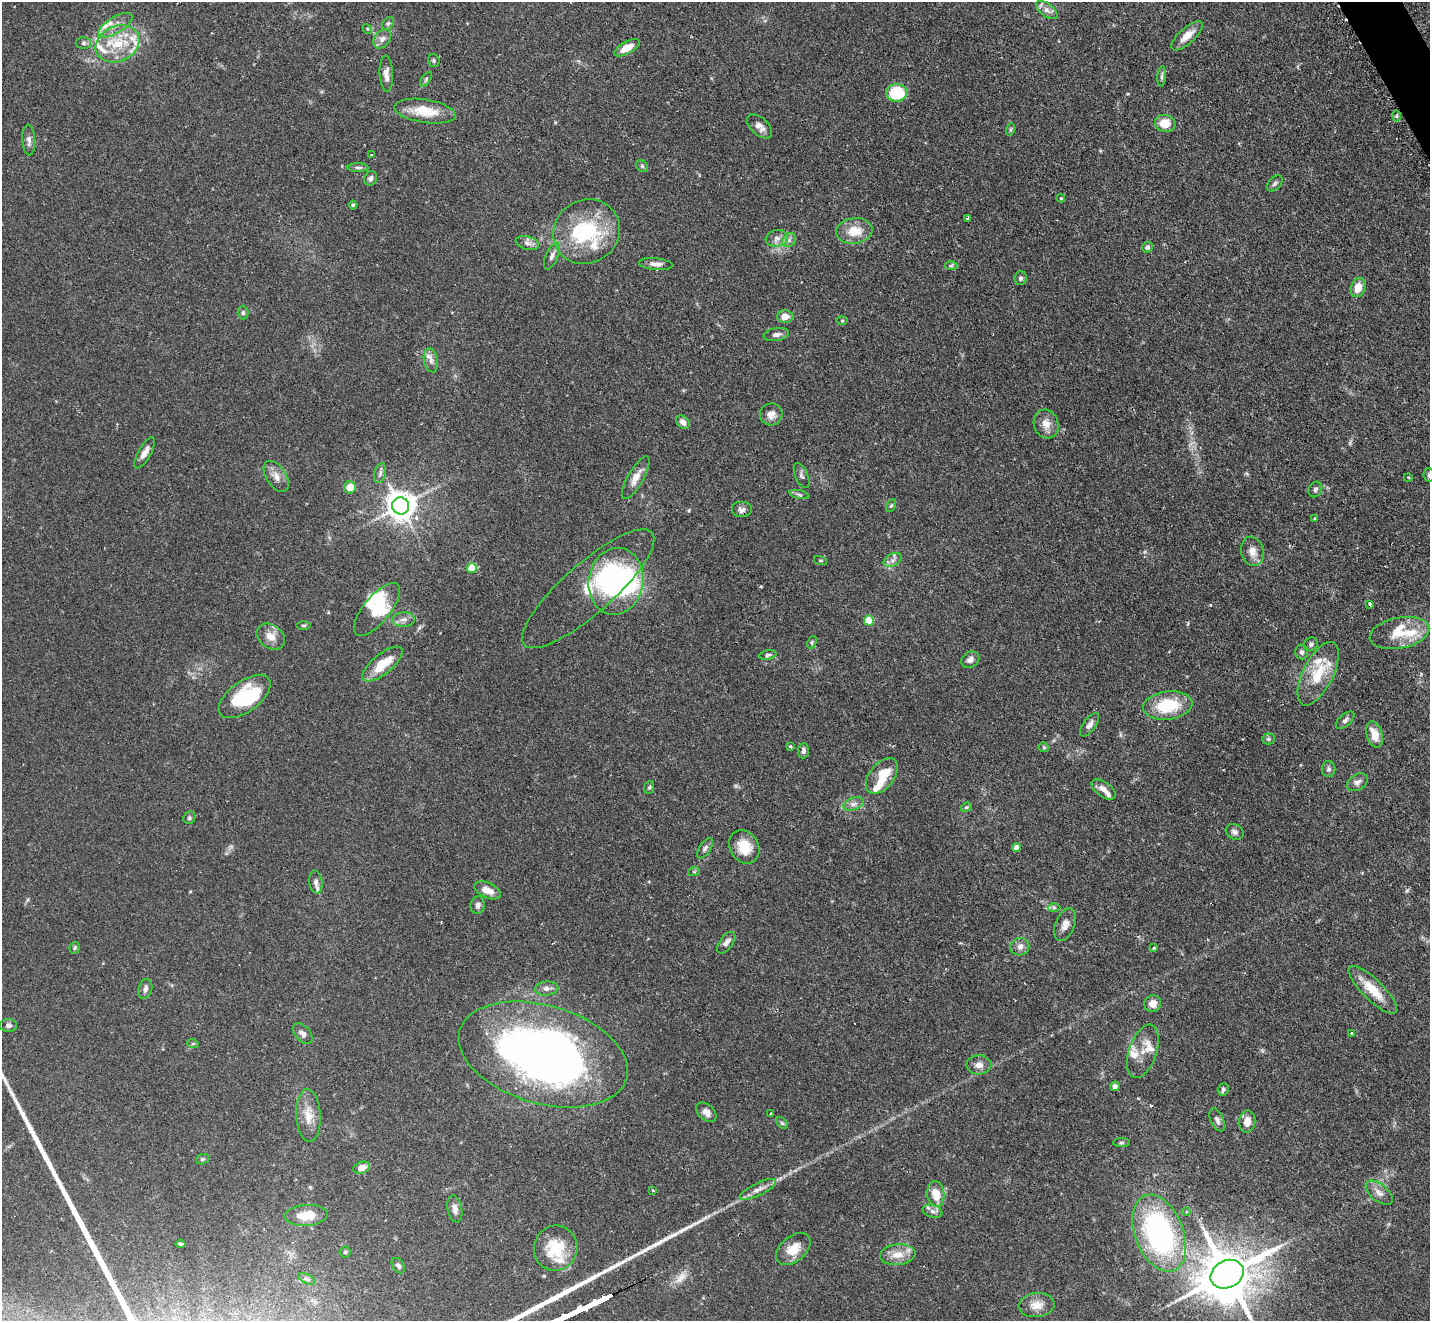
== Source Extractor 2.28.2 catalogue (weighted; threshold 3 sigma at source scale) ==
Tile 10 of 4 x 4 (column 2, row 3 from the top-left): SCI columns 1456-2883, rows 1627-2945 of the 5770 x 5755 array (HDU 1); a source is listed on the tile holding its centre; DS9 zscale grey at full resolution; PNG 1432 x 1323 px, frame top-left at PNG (2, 2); each listed source drawn as its Kron ellipse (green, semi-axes under 4 px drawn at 4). Shown black and unused: <1% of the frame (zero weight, under 2 of 3 exposures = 3% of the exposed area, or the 3 px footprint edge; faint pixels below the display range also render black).
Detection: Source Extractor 2.28.2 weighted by HDU 2 'WHT'; one run over the whole footprint, this tile lists its part. Background 0.103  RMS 0.0054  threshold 0.0241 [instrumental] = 3 sigma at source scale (4.5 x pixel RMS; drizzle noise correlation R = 1.50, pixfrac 1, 0.05/0.05 arcsec/px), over >= 5 px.
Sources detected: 179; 1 too faint to see at this stretch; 6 inside a brighter object's white glare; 1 cosmic-ray / hot-pixel residue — neither listed nor drawn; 19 inside a brighter listed object's ellipse — not listed separately; the other 152 listed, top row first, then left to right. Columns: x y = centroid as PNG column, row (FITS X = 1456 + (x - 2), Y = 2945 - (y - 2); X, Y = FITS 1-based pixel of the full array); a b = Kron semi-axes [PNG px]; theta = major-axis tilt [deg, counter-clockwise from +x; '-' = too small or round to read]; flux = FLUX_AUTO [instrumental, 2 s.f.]
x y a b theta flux
1047 10 12 6 -37 2.7
388 23 7 5 49 1.1
115 25 19 8 31 5.6
367 29 5 4 - 0.57
1187 36 20 8 42 6
382 39 11 7 50 2.5
83 43 7 6 - 1.4
117 44 23 17 25 18
627 48 14 6 29 6.3
434 60 6 6 - 0.89
386 74 18 6 -87 3.5
1162 76 10 4 85 1.1
426 79 8 4 55 0.98
897 93 10 9 - 23
425 111 31 11 -9 14
1396 116 6 4 89 0.75
1165 123 10 8 -16 8.4
760 126 15 8 -43 3.6
1011 129 6 4 72 0.72
29 140 15 6 -87 2.3
371 155 3 2 - 0.46
642 166 6 5 - 0.9
358 167 10 4 0 1.3
371 178 7 6 - 1.7
1275 183 9 6 45 1.2
1061 198 4 3 - 0.61
353 205 4 4 - 0.69
968 218 4 3 - 1.6
586 231 34 31 35 39
854 231 18 12 6 9.7
777 238 11 8 9 3.2
789 240 7 6 - 2
527 243 12 6 -16 2.4
1147 247 5 5 - 1.3
552 256 14 6 67 2.3
656 264 17 6 -5 3.1
951 266 6 4 1 0.79
1021 278 7 6 - 1.4
1358 287 10 7 71 7.3
243 313 7 5 -88 1
785 317 8 6 -2 5.4
842 321 5 3 - 0.53
776 334 12 6 9 2.3
431 360 12 7 -78 2.9
771 414 11 11 - 3.8
683 422 8 5 -45 2.8
1046 424 15 12 -70 5.1
145 453 17 6 61 3.5
380 473 10 5 75 1.9
1429 475 7 5 -85 1.1
276 476 17 9 -57 4.4
802 476 13 6 -67 1.6
1408 477 4 3 - 0.45
636 478 24 8 61 5.2
350 487 6 6 - 7.7
1315 489 8 6 62 1.3
799 495 10 4 -12 1.1
401 506 8 8 - 720
891 506 7 4 62 0.78
742 510 10 8 0 2.1
1315 518 3 3 - 1
1252 551 15 11 -75 4.7
892 560 9 6 27 2.3
821 561 7 3 -19 0.52
472 568 5 5 - 15
616 581 33 27 81 82
588 589 85 25 41 32
1369 604 4 3 - 1.2
377 609 32 13 51 12
404 620 11 7 1 2.7
869 621 5 5 - 18
303 625 7 3 0 0.69
1399 633 30 15 11 13
271 637 15 11 -37 5.6
812 642 6 4 66 0.75
1311 644 7 6 - 1.2
1302 652 7 6 - 1.4
768 655 9 5 12 1.1
970 660 9 7 31 2.5
382 664 24 10 39 13
1318 674 34 15 64 17
245 696 30 15 36 33
1168 706 25 14 7 24
1345 720 11 6 42 1.7
1089 725 14 6 54 2.5
1374 735 13 8 -73 8
1268 739 6 5 - 0.96
790 746 3 3 - 1.1
1044 747 5 4 - 0.72
803 751 7 5 86 1.8
1329 769 8 6 88 1.6
882 776 20 12 52 12
1357 782 11 7 34 2.6
649 787 6 5 - 0.77
1104 789 14 7 -36 3.7
854 804 11 6 18 2.6
966 807 6 4 20 0.69
189 818 6 5 - 0.96
1235 832 9 7 -31 1.8
744 847 17 14 -59 11
705 848 11 5 56 1.6
1016 848 4 4 - 3.9
694 871 6 3 19 0.63
316 882 11 6 -81 2.1
487 890 14 7 -24 5
478 905 9 7 81 1.9
1054 908 6 4 -1 0.76
1065 925 17 9 69 3.9
726 943 12 6 53 2.2
1020 947 9 8 - 2.7
75 948 6 5 - 0.85
1154 948 3 3 - 0.52
547 988 11 7 5 2.4
145 989 10 6 73 2.2
1373 990 32 10 -45 12
1153 1003 8 8 - 3.8
8 1025 8 6 0 1.5
1351 1033 4 2 - 0.36
303 1034 12 7 -49 2.2
193 1044 6 3 -17 0.58
1143 1051 28 14 71 8.7
543 1054 87 49 -16 310
979 1065 12 9 2 3.7
1115 1086 5 4 - 1.8
1223 1090 6 5 - 1.2
706 1112 12 7 -41 2.9
770 1114 3 3 - 0.74
308 1115 26 12 -87 8.3
1217 1120 12 6 -65 1.9
1247 1122 11 8 84 4.9
782 1123 7 4 -45 0.87
1121 1143 8 4 0 0.88
202 1159 6 5 - 0.89
362 1168 8 5 18 4.4
758 1189 20 6 26 3.7
653 1191 3 3 - 0.72
1379 1193 16 8 -39 3.5
936 1194 13 8 -82 8.9
455 1209 14 7 -79 3
933 1211 10 6 -17 1.9
1186 1212 4 4 - 0.72
306 1215 21 10 4 11
1159 1233 40 24 -69 110
180 1244 5 3 - 0.96
556 1248 22 21 - 19
793 1249 20 12 41 8.9
345 1252 5 5 - 0.76
898 1255 18 10 7 7.1
398 1266 8 5 -57 1.4
1227 1274 17 13 27 3000
306 1279 9 5 -25 1.4
1037 1305 18 12 6 6.3
Isophote crosses this tile's border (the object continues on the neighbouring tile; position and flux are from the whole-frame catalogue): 2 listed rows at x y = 1429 475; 1227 1274
Unlisted compact peaks at least as high as the median listed source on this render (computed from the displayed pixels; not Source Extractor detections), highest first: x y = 681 1231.